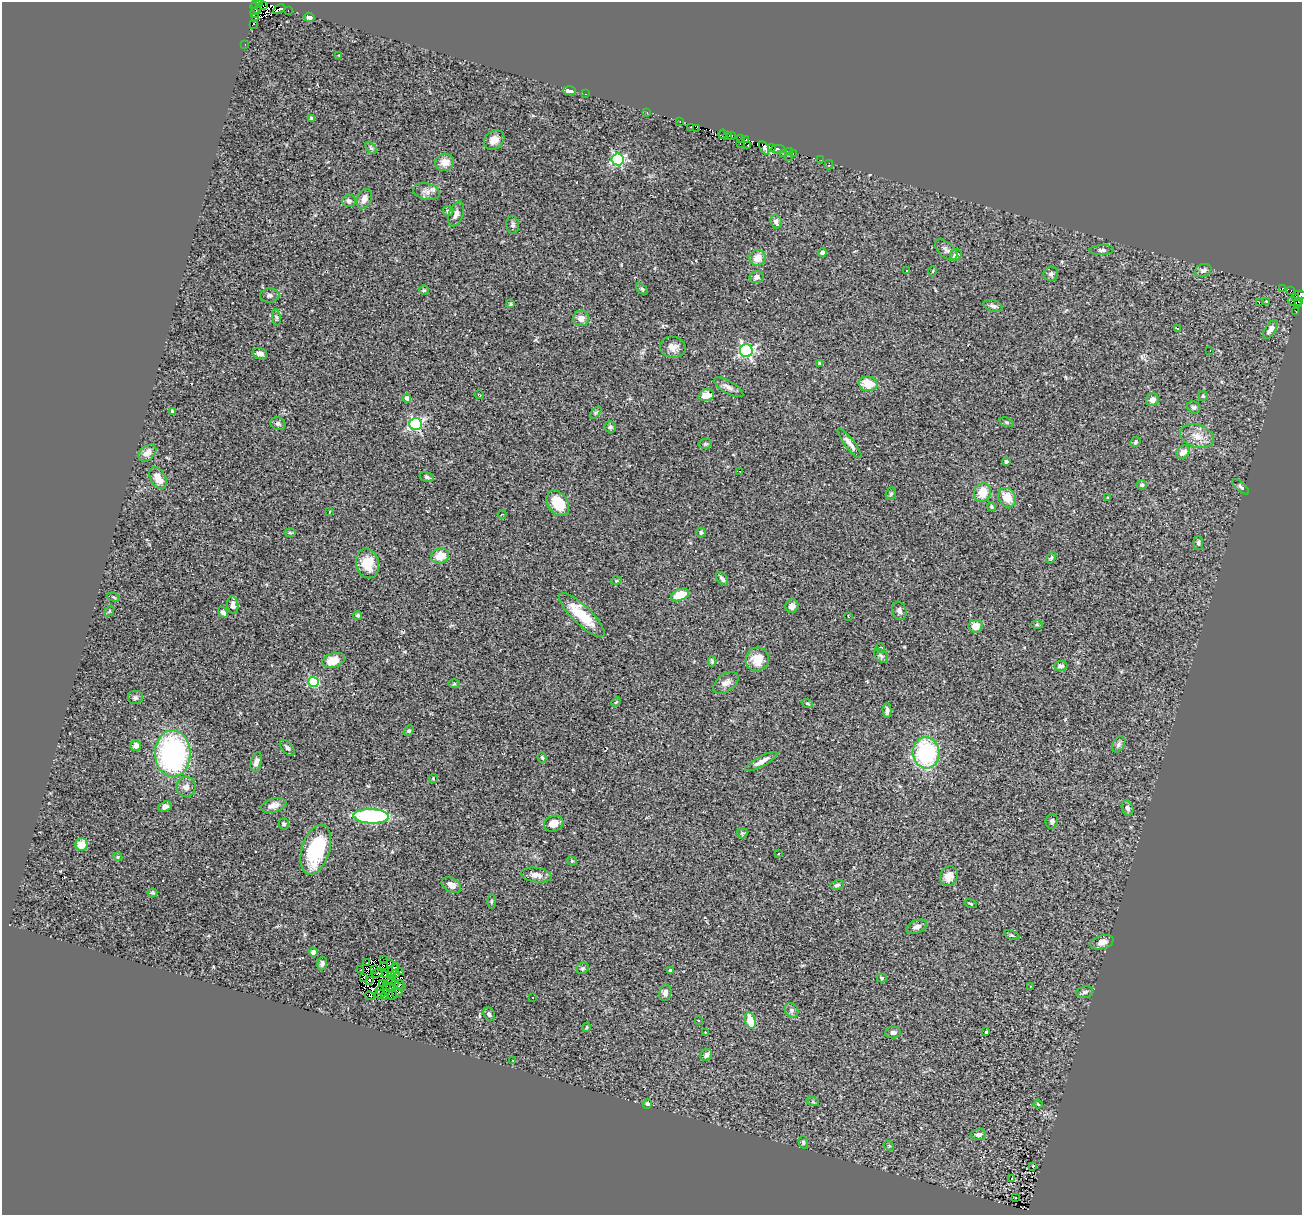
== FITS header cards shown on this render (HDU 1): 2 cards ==
NAXIS1  =                 1300
NAXIS2  =                 1213

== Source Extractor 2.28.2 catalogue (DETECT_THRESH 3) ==
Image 1300 x 1213 px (HDU 1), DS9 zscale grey, 1 PNG px = 1 image px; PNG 1304 x 1217 px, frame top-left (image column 1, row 1213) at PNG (2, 2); each listed source drawn as its Kron ellipse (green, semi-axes under 4 px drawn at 4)
Background 0.55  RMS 0.065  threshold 0.194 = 3 sigma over >= 5 px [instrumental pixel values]
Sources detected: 246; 10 with non-positive FLUX_AUTO (blend fragments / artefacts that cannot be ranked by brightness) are neither listed nor drawn; the other 236 listed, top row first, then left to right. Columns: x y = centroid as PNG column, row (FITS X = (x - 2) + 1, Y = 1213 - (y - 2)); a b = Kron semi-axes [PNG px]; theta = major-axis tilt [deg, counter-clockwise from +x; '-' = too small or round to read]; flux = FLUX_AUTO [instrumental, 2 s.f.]
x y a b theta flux
260 3 3 2 - 72
256 4 3 2 - 33
263 6 2 2 - 60
256 8 6 2 -52 30
279 9 6 3 28 9.6
288 10 3 2 - 12
255 13 5 4 - 64
309 17 5 4 - 11
255 18 3 3 - 5.4
254 24 2 2 - 120
245 45 3 2 - 4.1
339 56 4 4 - 4.1
569 91 6 4 -3 20
586 94 3 2 - 210
647 112 3 2 - 5.3
311 118 4 3 - 6.5
680 121 3 2 - 4
690 127 4 2 - 44
696 129 3 2 - 9
723 134 4 2 - 31
728 135 4 3 - 14
732 135 3 3 - 48
741 138 3 3 - 17
494 140 11 9 40 33
746 140 3 2 - 35
740 143 3 2 - 5.5
748 145 3 2 - 12
771 147 2 2 - 2.5
371 148 7 4 -44 7.2
764 148 7 4 -64 220
778 149 7 4 2 1000
789 152 3 2 - 10
784 154 3 2 - 16
793 154 3 2 - 5.5
789 156 2 2 - 2.2
618 159 6 6 - 530
821 160 3 2 - 3.7
445 162 9 8 - 44
829 165 5 2 - 7.4
426 191 13 8 -12 26
364 199 10 7 65 32
349 201 7 6 - 11
448 211 5 5 - 13
456 214 13 7 69 20
776 222 7 5 -71 14
513 225 9 6 -84 11
946 250 13 7 -42 18
1102 250 12 5 3 13
822 253 4 4 - 15
956 255 6 5 - 26
758 258 8 8 - 48
907 270 3 3 - 18
933 271 5 3 - 3.7
1203 271 8 6 22 14
1051 274 7 7 - 12
756 277 7 6 - 19
1283 288 3 2 - 5.7
642 289 7 4 -45 7
424 290 5 4 - 5.8
1291 291 4 2 - 20
270 295 9 7 3 12
1300 295 6 4 3 62
1295 298 3 3 - 36
1266 301 3 2 - 3.5
1259 302 3 2 - 8.2
1295 302 7 3 -25 14
1299 302 3 3 - 10
511 304 4 3 - 5
993 306 10 5 -16 15
1296 312 2 2 - 1.4
276 318 8 4 -81 7.7
581 318 8 7 - 30
1177 328 3 2 - 4.6
1270 329 11 5 57 20
673 347 13 10 -8 31
1210 350 2 2 - 2.9
746 351 6 6 - 800
260 354 7 5 -18 25
820 364 3 3 - 9.7
868 384 9 7 -9 81
728 387 16 6 -29 22
479 395 5 3 - 3.3
706 395 8 5 16 55
1203 396 5 5 - 6
407 398 4 4 - 12
1152 400 6 6 - 26
1194 407 7 6 - 13
173 411 3 3 - 7.6
596 413 7 4 44 6.6
1007 422 7 4 -20 6.4
278 424 8 6 -26 9.8
416 424 6 6 - 700
610 427 6 5 - 10
1197 436 17 11 -19 53
1135 442 5 4 - 7.1
850 443 18 5 -52 26
705 444 7 5 10 6.3
1183 452 7 5 41 38
147 453 10 7 41 33
1006 462 4 3 - 9.4
740 471 2 2 - 2.5
427 477 7 5 -15 9.2
158 478 12 7 -62 49
1142 485 5 4 - 8.5
1241 487 10 4 -42 9.4
982 493 9 8 - 74
891 494 6 5 - 6.6
1007 497 10 8 -56 63
1108 498 3 2 - 3.4
558 503 14 10 -57 120
992 507 5 4 - 6.6
329 512 3 2 - 2.9
502 514 4 3 - 2.7
290 532 5 3 - 4.9
701 533 5 4 - 9.1
1198 543 7 5 -84 8.7
440 556 9 7 18 64
1051 558 6 3 54 5.3
367 563 15 11 -76 86
722 579 8 4 -53 13
616 581 5 3 - 3.5
680 595 9 5 21 100
114 597 6 4 -22 5.7
233 605 9 5 -82 21
792 606 7 6 - 24
109 611 6 3 54 4.8
899 611 9 7 -71 14
223 613 6 4 -53 13
358 615 4 4 - 8.2
582 615 30 9 -44 140
848 616 3 2 - 2.3
1037 625 5 3 - 4.6
975 626 7 6 - 37
881 648 4 4 - 10
881 656 8 5 -44 9.8
757 659 12 11 - 67
334 660 12 7 16 71
712 661 5 4 - 6.1
1061 666 7 5 1 12
314 682 5 5 - 250
726 683 14 8 37 26
454 684 5 3 - 5.1
135 697 8 7 - 11
616 702 5 3 - 4.5
807 703 6 3 -19 4.6
887 711 7 4 -88 17
409 731 6 4 47 6
1119 744 9 5 58 12
136 746 5 5 - 22
287 748 9 5 -48 11
926 753 15 13 -84 460
173 754 23 18 -89 880
542 758 5 4 - 6.1
761 761 18 5 28 30
256 762 10 5 74 19
433 778 4 4 - 4.7
186 787 10 9 - 27
274 805 13 6 15 34
165 807 7 5 23 17
1128 808 8 5 -70 13
371 816 18 7 -2 520
1052 821 7 6 - 12
284 824 5 5 - 8.4
554 824 10 7 18 42
742 833 5 5 - 6.5
81 845 6 6 - 51
316 850 26 14 72 330
778 853 3 2 - 5.1
118 857 4 3 - 4.1
572 861 5 4 - 4.8
536 875 15 7 -8 28
949 876 10 8 60 36
451 885 10 7 -31 24
837 885 7 5 15 9.3
153 893 5 3 - 5.3
491 901 7 3 90 6.3
971 904 6 3 -19 4.1
917 927 11 6 21 20
1012 935 8 4 -22 6.3
1102 942 12 7 18 31
313 952 4 4 - 14
383 960 2 2 - 4
322 963 7 5 82 10
367 963 2 2 - 4
390 964 3 3 - 7.1
383 965 3 2 - 1.4
396 967 3 3 - 10
583 968 6 5 - 7.1
374 969 4 2 - 4.8
360 970 3 2 - 9
393 970 7 4 48 7.3
671 971 4 3 - 14
401 972 3 2 - 3.8
377 973 5 2 - 5.5
385 974 3 2 - 3.6
396 974 3 2 - 3.1
392 976 4 2 - 1
364 977 2 2 - 1.4
882 978 5 4 - 5.4
369 980 3 2 - 2.5
391 981 5 2 - 3.3
395 983 3 3 - 5.5
382 984 2 2 - 3.6
399 984 5 3 - 3.3
386 986 3 2 - 1.1
402 986 4 2 - 7.4
1030 986 3 2 - 2.6
390 988 4 2 - 1.7
380 990 4 2 - 2.5
1085 992 8 5 11 10
397 993 6 4 32 15
665 993 8 6 78 16
380 994 5 2 - 3.9
392 995 5 2 - 4.3
370 996 5 2 - 5.4
385 997 4 2 - 4.1
532 997 3 2 - 9.8
792 1010 8 6 -56 12
489 1014 7 5 -58 12
698 1020 3 2 - 3.2
750 1021 8 5 -72 90
587 1027 5 3 - 4.2
705 1032 2 2 - 2.9
986 1032 3 3 - 13
893 1033 8 5 3 14
706 1055 6 5 - 16
512 1060 2 2 - 2.6
813 1102 6 4 -19 5.5
647 1104 5 4 - 8.7
1038 1104 4 3 - 4.4
978 1135 8 5 7 18
803 1142 6 4 -74 6.4
889 1146 6 4 -43 5.8
1032 1166 3 2 - 3.8
1012 1178 3 2 - 54
1015 1198 2 2 - 3.6
At the frame edge (FLAGS 8, measured only in part): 2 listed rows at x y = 260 3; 1300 295
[10 non-positive-flux detections neither listed nor drawn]